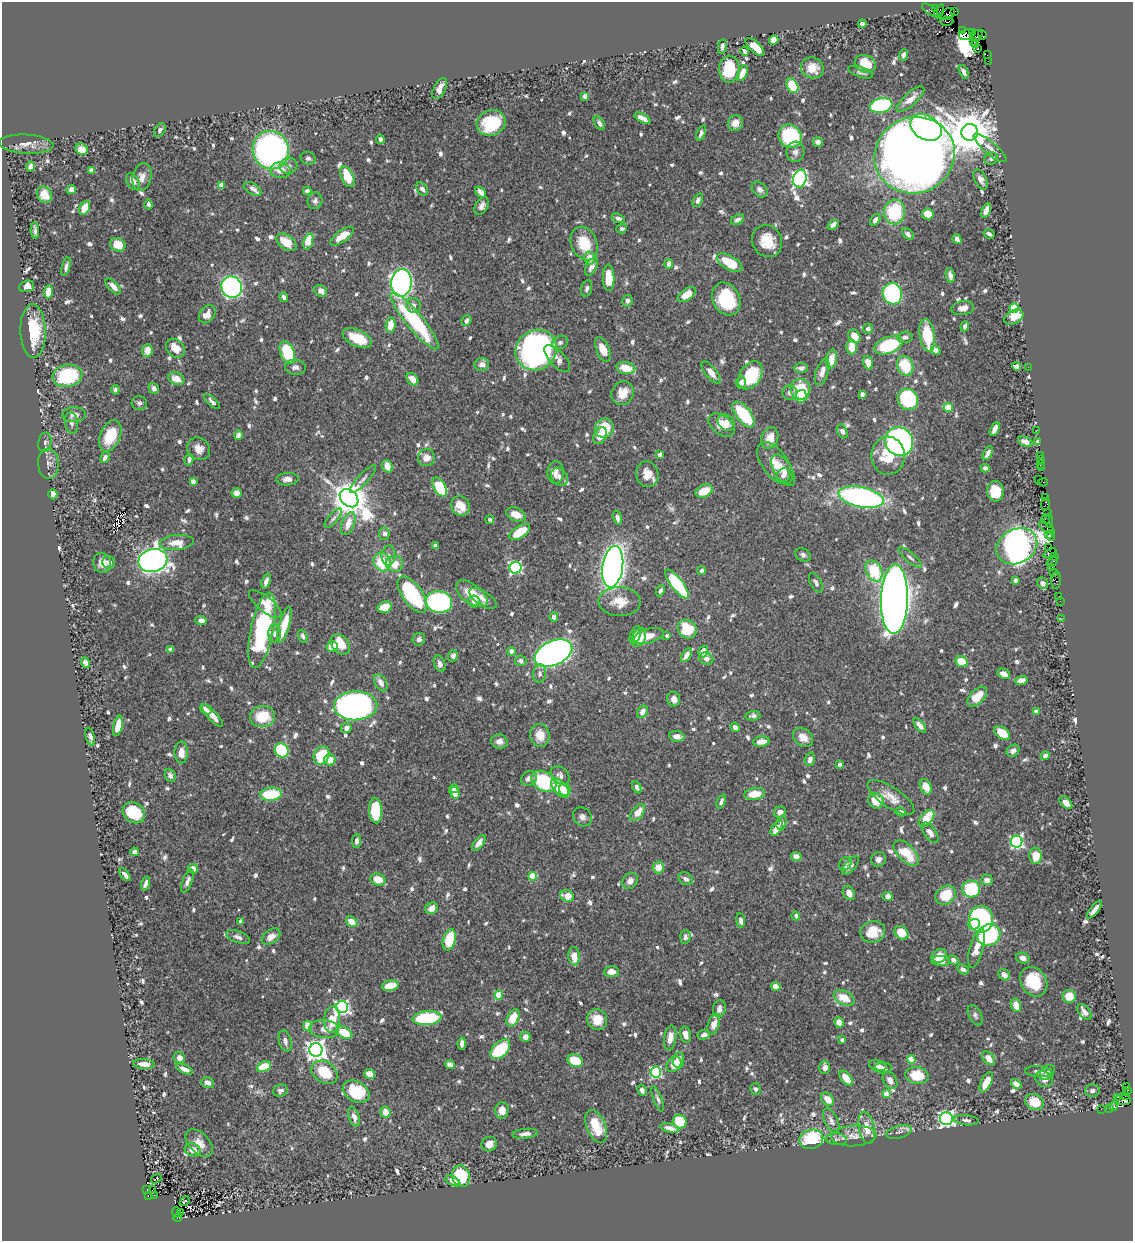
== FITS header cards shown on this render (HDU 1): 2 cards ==
NAXIS1  =                 1131
NAXIS2  =                 1239

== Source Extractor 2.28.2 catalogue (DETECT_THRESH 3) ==
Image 1131 x 1239 px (HDU 1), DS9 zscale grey, 1 PNG px = 1 image px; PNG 1135 x 1243 px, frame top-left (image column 1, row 1239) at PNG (2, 2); each listed source drawn as its Kron ellipse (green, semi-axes under 4 px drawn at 4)
Background 0.659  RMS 0.0092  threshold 0.0275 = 3 sigma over >= 5 px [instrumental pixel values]
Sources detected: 922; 4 with non-positive FLUX_AUTO (blend fragments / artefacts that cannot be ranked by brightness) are neither listed nor drawn; of the other 918, the 500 brightest by FLUX_AUTO listed and drawn (418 fainter detections omitted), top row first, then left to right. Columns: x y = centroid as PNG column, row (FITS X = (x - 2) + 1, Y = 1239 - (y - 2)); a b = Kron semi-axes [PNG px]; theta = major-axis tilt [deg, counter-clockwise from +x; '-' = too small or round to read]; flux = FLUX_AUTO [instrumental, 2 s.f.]
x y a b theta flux
936 8 4 3 - 11
930 10 9 2 -35 27
939 11 7 3 65 41
954 12 2 2 - 4.5
947 14 8 5 25 250
947 21 6 4 -2 110
862 24 4 4 - 3.5
962 31 3 2 - 12
972 33 4 3 - 11
966 35 7 5 12 33
982 35 5 3 - 42
977 36 6 5 - 160
774 40 5 4 - 8.2
973 41 3 2 - 140
976 45 3 2 - 68
722 47 7 4 81 1.9
755 47 12 5 -43 10
978 48 3 2 - 7.6
745 51 5 3 - 2.1
904 55 6 4 70 2.3
987 55 2 2 - 5.9
988 61 2 2 - 5.9
865 64 11 8 -23 15
812 68 11 10 - 9.3
729 69 13 10 88 27
861 72 13 5 -19 2.3
964 72 7 4 -63 2.5
742 73 8 4 65 7.3
792 86 8 5 -63 27
440 89 11 5 62 5.8
585 96 4 4 - 7.5
910 99 18 6 42 6.8
881 106 11 7 10 76
642 118 9 4 -28 5.6
491 123 15 12 23 35
599 123 7 4 -54 2.5
735 123 8 7 - 5.9
926 127 17 12 -29 190
160 130 7 5 58 2
970 132 8 8 - 2500
701 133 8 4 69 2.6
790 136 12 11 - 47
380 139 4 4 - 2.6
818 142 5 5 - 3.3
26 144 27 9 -3 6.7
990 148 21 6 -40 4.7
82 149 6 5 - 7.5
271 150 19 18 - 210
795 152 10 9 - 3.2
914 155 40 38 21 1200
308 158 8 6 -23 1.9
991 159 7 6 - 2.1
30 166 5 4 - 5.2
289 166 8 8 - 2.3
91 170 4 4 - 5.4
280 170 10 8 -3 6.6
142 177 14 9 79 5
347 177 11 6 -66 16
800 179 9 6 75 210
981 180 11 6 -63 3.3
133 181 9 6 -57 4.7
221 185 4 4 - 5.8
71 189 4 4 - 3.5
253 189 10 5 -32 3
422 189 7 5 -55 2.5
760 189 9 6 -47 2.7
307 191 4 4 - 2.4
480 192 6 4 -47 3.5
44 195 8 7 - 8.1
698 200 7 4 66 2.4
315 201 8 7 - 2.1
149 205 5 4 - 1.8
482 206 9 6 60 3
85 208 7 4 61 11
986 210 8 4 67 4.7
894 212 12 10 83 39
928 214 6 5 - 7.6
618 218 7 4 -19 2.2
738 220 7 5 33 2.5
875 220 6 4 57 2.5
833 225 6 4 42 2.6
622 229 5 4 - 1.9
35 230 8 3 -86 1.9
908 234 7 4 -41 1.9
989 234 6 3 -31 1.9
342 236 14 5 36 11
957 239 5 4 - 2.7
308 241 8 4 72 21
767 241 16 14 -61 13
286 242 11 7 -37 10
584 243 17 13 -66 19
118 245 8 6 -25 12
589 258 6 5 - 7
730 263 14 7 -31 17
669 264 5 4 - 3.8
66 267 9 4 76 2.4
591 267 9 5 62 4.3
950 275 7 4 -78 2.5
609 278 13 6 -88 16
401 283 14 10 83 340
27 286 7 5 18 4.6
113 286 10 5 -46 4.8
232 287 11 10 - 220
587 288 8 5 77 1.9
321 291 6 5 - 3.6
49 292 6 4 85 8.8
892 294 11 9 -73 86
687 295 10 5 34 9.1
284 297 5 3 - 2.4
726 299 17 13 -63 41
627 301 6 5 - 1.9
413 305 7 7 - 3.1
963 308 11 7 10 4.3
1014 308 5 4 - 34
207 314 10 7 51 6.4
1014 317 10 6 30 11
415 321 36 8 -50 64
466 321 6 4 55 2.7
391 325 7 5 84 11
965 326 5 3 - 1.9
868 328 5 5 - 2.2
33 331 27 12 -88 28
927 335 16 7 -81 25
855 336 7 5 -54 7.9
905 337 8 5 5 1.9
357 338 16 8 -24 19
560 342 8 6 25 1.8
888 345 15 8 20 43
852 347 7 5 90 9.9
175 348 11 8 -46 8.4
603 349 13 6 -67 9.9
536 350 21 19 38 250
936 350 5 4 - 5.4
147 351 6 5 - 7.2
287 353 12 7 -69 33
557 359 17 7 -47 5.3
831 359 9 5 80 7.7
868 363 7 4 -73 8.5
482 364 7 6 - 4
905 366 10 8 -66 22
1017 366 4 4 - 3.9
295 367 10 7 -4 3.3
1028 367 2 2 - 9.9
626 368 9 6 -12 13
801 368 7 5 -1 2
711 372 13 5 -51 6.1
822 372 14 6 71 4.5
750 375 15 10 56 35
67 376 15 11 11 50
176 379 8 6 -21 8.3
412 379 7 5 -48 7.1
741 382 6 5 - 2.7
154 388 6 5 - 2.7
800 389 10 10 - 30
115 390 4 4 - 1.8
623 393 12 11 - 11
790 393 7 7 - 2.4
862 394 4 4 - 2.7
801 396 6 5 - 7.5
908 400 11 10 - 61
212 402 10 4 -43 2.2
139 403 7 7 - 2
948 408 5 4 - 18
74 414 12 7 0 4.5
744 414 15 7 -52 33
71 423 10 6 -79 2.4
726 423 9 7 -44 5.2
722 425 15 9 -37 7.9
604 428 10 9 - 25
995 429 8 4 64 4.8
1037 430 2 2 - 3.5
842 431 7 5 -62 2.3
238 435 5 4 - 5.9
110 436 16 10 67 20
600 436 9 6 64 5.7
770 438 11 8 73 7.5
899 441 15 13 -54 170
45 442 10 6 80 2
1025 442 7 4 -26 2.9
1038 442 3 3 - 15
199 449 12 10 -40 6.1
988 453 7 4 62 3.8
660 455 4 4 - 6.7
1040 455 2 2 - 23
888 456 19 17 89 21
105 457 6 4 62 2.4
426 458 8 8 - 5.3
189 459 6 4 81 1.9
1041 459 3 2 - 29
775 463 24 12 -54 11
48 464 15 10 -87 4.1
1040 464 3 3 - 31
387 466 6 5 - 7.4
985 468 4 4 - 1.8
1042 468 3 3 - 34
783 470 18 8 -59 6.5
555 472 11 8 88 4.5
647 474 13 11 -79 8.5
783 475 7 6 - 3.1
559 477 10 7 -51 2.8
287 479 11 6 3 3.7
363 479 18 5 47 2.6
1038 479 3 3 - 37
193 481 4 4 - 5.7
1043 482 5 2 - 29
440 487 10 5 -60 35
704 491 9 6 24 12
996 491 10 8 -87 17
236 493 5 5 - 4.9
53 494 5 4 - 2.6
861 497 23 10 -11 170
1046 497 3 2 - 16
349 498 10 8 -43 1700
1045 504 6 4 81 52
460 506 10 9 - 10
1048 513 3 2 - 33
516 515 10 6 -22 6.3
333 518 12 5 49 2.1
617 518 7 4 -76 3
1045 519 2 2 - 22
490 520 4 4 - 1.9
1049 521 7 3 -85 64
348 523 12 6 69 7.5
1047 528 9 2 -34 37
520 532 12 6 32 17
384 533 6 5 - 2.3
1048 535 4 3 - 33
1051 536 5 3 - 50
176 542 17 7 4 8.3
435 546 4 4 - 1.9
1017 546 21 17 29 540
1049 547 2 2 - 18
1050 553 7 3 26 40
389 555 10 7 86 2.8
803 555 8 6 -32 1.8
1054 556 4 2 - 33
910 557 14 5 -40 2
153 560 14 11 13 600
109 562 6 6 - 2
382 562 9 8 - 23
1052 562 6 2 35 22
102 563 10 9 - 7.8
394 564 9 8 - 8.7
613 567 21 10 82 550
515 568 6 6 - 100
1052 568 3 2 - 33
702 571 4 4 - 1.9
874 571 11 7 -62 28
1054 573 3 3 - 9.8
1015 580 4 4 - 2.1
1056 580 9 4 85 70
266 581 8 4 70 2.9
816 583 11 5 -61 2
1042 583 6 5 - 2
677 584 17 6 -52 58
660 591 6 3 61 1.8
472 594 18 9 -37 12
412 595 21 10 -54 58
1059 596 3 3 - 44
483 598 15 7 -34 5.3
894 599 35 13 89 1100
1060 601 2 2 - 2.3
439 602 13 11 -11 110
474 602 6 6 - 3
619 602 21 14 -1 13
265 604 20 7 -39 8.4
385 607 7 5 16 11
554 617 5 4 - 2.4
1062 618 3 2 - 2.8
201 620 6 4 -3 3.7
284 625 18 5 74 20
687 629 10 8 -42 31
262 630 38 11 78 96
274 633 9 6 -90 3.2
635 635 9 5 66 7.9
303 636 7 4 -67 2.1
649 636 15 7 16 8.1
667 636 4 3 - 2.7
639 637 10 6 69 13
419 639 6 6 - 2.1
340 644 11 8 -51 17
332 646 5 5 - 8.7
170 649 4 4 - 2.9
511 651 4 4 - 4.1
703 651 6 5 - 7.5
553 653 20 12 25 350
686 655 7 4 59 4.6
453 656 6 5 - 2.7
706 659 7 6 - 3.4
521 661 6 5 - 2.1
962 662 6 5 - 14
85 663 5 4 - 2.3
440 664 8 5 -71 3.1
540 674 9 6 84 2.4
1004 674 7 4 -23 4.9
1021 680 6 4 18 5.4
381 683 9 5 -60 4.5
977 697 12 7 45 11
674 699 7 6 - 4.2
356 706 21 14 2 260
206 709 6 4 -39 2.4
642 712 6 5 - 4.2
1036 712 4 4 - 7
212 715 15 4 -47 6.5
753 716 8 5 7 2
263 717 12 10 2 19
920 725 8 4 -49 3.6
118 726 10 4 77 9.6
735 727 5 4 - 3.8
346 728 5 5 - 3.1
1002 733 9 5 -35 12
540 735 11 10 - 9.2
677 736 8 5 -6 4.8
90 737 9 4 -75 2.1
803 737 11 8 -39 6.2
499 742 8 7 - 4.1
761 742 8 5 6 5.3
282 750 7 6 - 54
1013 751 7 5 37 2.8
181 752 11 6 90 5.1
322 756 9 7 63 26
1045 756 5 4 - 2.1
810 759 7 5 72 3.1
330 760 5 5 - 7.3
839 764 4 3 - 2.7
170 775 7 5 -67 2.1
560 775 11 7 -44 3.4
529 778 8 6 29 3.7
544 781 13 9 -31 56
637 787 6 4 -61 2.1
926 787 8 5 -64 9
560 788 12 6 -48 19
454 789 5 4 - 7.1
565 790 6 6 - 7.6
455 793 6 4 -71 7.3
271 794 11 6 5 29
755 794 10 6 9 11
891 797 27 10 -34 8.9
721 801 7 4 68 1.9
876 801 8 7 - 12
1066 803 8 4 -45 6
376 810 13 6 -87 40
780 812 6 5 - 3.6
901 812 5 4 - 2.3
134 813 12 9 -39 24
637 813 10 5 50 7.7
582 817 10 8 -46 2.9
926 818 10 6 50 16
781 823 7 5 80 2.1
777 828 8 5 56 7.3
930 833 11 6 -55 4.7
357 841 7 4 87 2.4
1016 841 6 6 - 110
479 843 9 4 54 3.9
134 852 4 4 - 3.4
906 853 16 8 -45 18
796 856 5 4 - 3.5
1036 856 8 6 -90 11
878 859 7 7 - 3.2
845 864 7 5 51 1.9
851 866 11 5 50 2
658 867 6 6 - 8.2
193 869 5 4 - 5.7
125 875 7 4 -50 2.5
533 876 4 4 - 25
378 879 8 6 -18 9.9
686 879 7 6 - 2.6
987 880 5 5 - 4
187 881 12 5 69 3
630 881 8 7 - 3.9
145 883 7 3 70 2.3
971 889 9 8 - 42
849 893 7 5 -62 3.6
946 895 11 9 35 18
567 896 7 5 -22 9
888 896 5 4 - 2.8
432 908 6 5 - 6.7
1094 910 11 3 52 4.5
796 916 4 4 - 2.3
981 919 13 12 - 120
741 920 7 4 -82 3
241 921 4 3 - 2.6
352 922 6 4 -33 8.5
974 924 6 5 - 11
873 932 12 10 15 15
901 933 8 6 -43 15
989 935 12 10 32 75
238 937 12 6 -20 3.4
271 937 10 6 35 5.3
685 937 7 5 85 1.9
449 940 11 6 75 28
977 948 20 7 74 8.8
574 956 9 5 -84 7.6
939 956 8 6 29 10
1023 958 7 5 -14 3.7
953 960 5 4 - 2.9
941 961 9 5 -2 3.9
963 969 6 4 -28 2.1
611 972 7 5 4 5.5
1004 975 6 5 - 4.6
1034 982 16 12 -58 25
390 986 8 5 13 16
776 986 5 4 - 5.6
499 995 4 4 - 22
1069 996 6 6 - 10
844 998 11 7 -27 12
1016 1005 7 5 -67 8
342 1007 6 6 - 150
719 1009 8 6 76 4.2
1084 1012 9 5 -53 3.3
975 1015 11 6 -63 1.9
427 1018 14 7 4 54
513 1018 9 5 64 13
332 1019 13 8 85 13
597 1020 10 10 - 11
839 1022 5 4 - 8.7
714 1024 11 5 73 7.2
308 1026 5 4 - 13
324 1029 15 9 -5 7.7
344 1033 8 5 -27 18
685 1035 8 5 -76 5.1
704 1035 6 4 6 3.4
525 1037 5 5 - 4.8
670 1038 13 6 82 5
842 1040 4 3 - 2.8
285 1041 11 6 -74 2.8
462 1043 6 4 80 3
500 1049 12 7 46 40
316 1050 7 6 - 450
179 1058 6 5 - 3.5
988 1058 8 5 -48 6.6
911 1059 4 4 - 20
678 1060 8 5 86 5.7
575 1061 8 6 -23 21
144 1064 11 5 -4 5.8
674 1064 8 6 50 9.8
450 1065 5 4 - 4.5
878 1066 9 5 -16 3.6
264 1067 7 5 23 20
825 1067 6 5 - 3.7
883 1068 8 5 0 3.5
184 1069 9 4 -24 3.5
324 1072 14 10 -34 21
656 1072 5 5 - 78
1038 1072 13 5 -4 2.6
1047 1072 9 6 47 2.2
369 1074 5 5 - 6.5
917 1075 12 8 -9 17
846 1078 8 5 -52 8.9
1044 1079 9 7 -37 4.3
890 1080 9 6 -57 3.9
986 1082 11 5 63 8.8
208 1083 6 5 - 3.9
1016 1084 6 4 -42 4.2
1126 1087 3 3 - 38
755 1089 6 5 - 1.8
280 1090 7 6 - 2
642 1090 6 4 -62 1.9
1128 1090 3 3 - 8.5
1092 1091 7 6 - 1.8
356 1092 14 10 -27 31
886 1094 4 4 - 6.5
1125 1095 4 3 - 44
1117 1097 3 2 - 14
658 1099 13 4 -69 1.9
828 1099 7 5 -44 7.9
1123 1100 8 5 -4 240
1035 1102 10 7 -21 13
1113 1107 4 3 - 37
1109 1108 3 2 - 11
1101 1109 2 2 - 2.9
502 1110 8 7 - 6.1
385 1112 5 5 - 6.8
354 1117 10 5 -71 3.9
946 1119 6 6 - 240
966 1120 12 5 -7 2
831 1121 13 6 -64 3.6
680 1122 7 6 - 27
596 1127 17 9 -69 18
670 1128 9 4 -13 4.9
867 1128 16 8 -79 10
899 1132 13 6 15 2.9
525 1134 13 5 6 3.6
854 1136 22 10 3 8.2
811 1139 12 9 16 44
836 1139 10 6 -4 2.4
199 1143 16 10 -46 6.9
489 1144 8 7 - 5.1
193 1150 8 6 -18 5.4
461 1176 11 9 -74 36
156 1179 6 2 35 4.3
453 1181 8 4 -28 5.1
147 1190 3 2 - 19
152 1190 2 2 - 9.2
154 1195 3 2 - 21
148 1196 4 3 - 180
185 1201 6 3 43 5.2
176 1212 5 3 - 81
181 1212 4 2 - 32
178 1218 4 3 - 130
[418 fainter detections neither listed nor drawn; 4 non-positive-flux detections neither listed nor drawn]